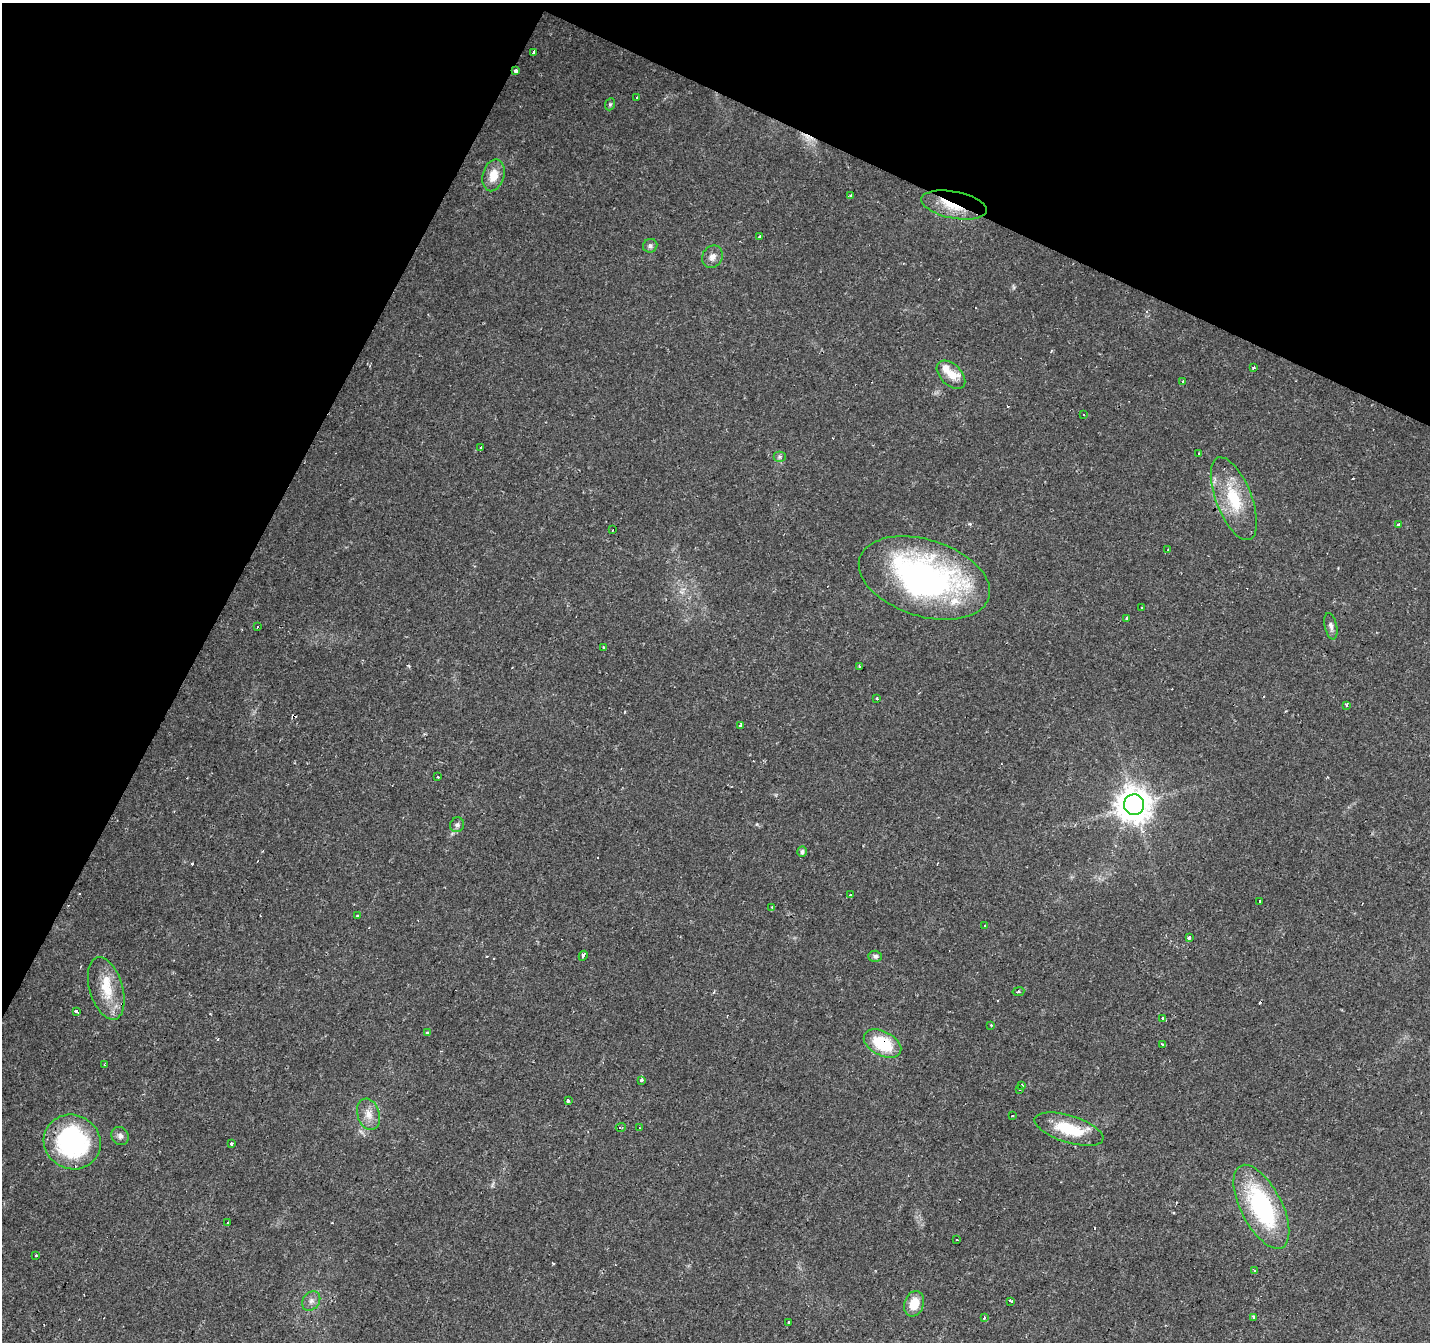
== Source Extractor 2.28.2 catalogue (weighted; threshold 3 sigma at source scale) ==
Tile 2 of 4 x 4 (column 2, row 1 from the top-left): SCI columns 1435-2862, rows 4286-5625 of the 5719 x 5826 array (HDU 1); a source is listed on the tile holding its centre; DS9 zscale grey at full resolution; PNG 1432 x 1344 px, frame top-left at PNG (2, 3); each listed source drawn as its Kron ellipse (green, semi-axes under 4 px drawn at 4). Shown black and unused: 25% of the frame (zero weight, under 2 of 3 exposures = <1% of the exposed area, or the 3 px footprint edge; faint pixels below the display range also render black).
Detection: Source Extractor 2.28.2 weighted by HDU 2 'WHT'; one run over the whole footprint, this tile lists its part. Background 0.0177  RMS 0.0029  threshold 0.0133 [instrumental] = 3 sigma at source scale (4.5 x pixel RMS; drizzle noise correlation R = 1.50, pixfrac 1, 0.0396/0.0396 arcsec/px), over >= 5 px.
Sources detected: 103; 1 too faint to see at this stretch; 22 cosmic-ray / hot-pixel residue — neither listed nor drawn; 5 inside a brighter listed object's ellipse — not listed separately; the other 75 listed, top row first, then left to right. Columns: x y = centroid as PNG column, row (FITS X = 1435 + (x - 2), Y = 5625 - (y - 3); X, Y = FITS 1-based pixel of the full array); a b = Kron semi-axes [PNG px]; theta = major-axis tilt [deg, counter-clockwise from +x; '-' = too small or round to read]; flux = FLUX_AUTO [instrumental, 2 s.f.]
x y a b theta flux
533 52 4 3 - 1.1
515 71 3 3 - 2.1
636 97 3 2 - 0.41
610 104 6 4 68 0.47
493 175 16 10 75 4.7
851 195 4 3 - 10
954 205 33 13 -11 9.5
759 237 3 3 - 1.2
650 246 7 6 - 0.77
712 257 11 10 - 2
1253 368 3 3 - 1.7
951 375 17 10 -44 3.7
1182 381 3 3 - 1.1
1084 414 3 3 - 2.7
481 448 4 3 - 1.4
1199 454 3 3 - 0.77
779 457 6 5 - 0.6
1234 499 44 18 -69 14
1399 525 4 3 - 2.4
613 530 3 2 - 0.31
1168 550 3 2 - 0.56
924 578 67 38 -18 95
1142 608 3 2 - 0.56
1127 618 4 3 - 0.8
1331 626 13 6 -77 1.2
257 627 3 2 - 0.56
604 647 3 3 - 0.45
859 666 3 3 - 0.45
877 699 3 3 - 0.48
1346 705 3 3 - 0.67
741 726 3 3 - 27
438 777 3 2 - 0.48
1134 805 10 10 - 590
457 825 7 7 - 0.89
802 852 5 5 - 0.94
850 894 3 3 - 3
1260 901 3 3 - 1.3
772 907 3 3 - 0.35
357 915 3 2 - 0.33
984 925 3 3 - 0.55
1189 937 3 3 - 11
583 956 5 3 - 2.8
875 956 7 5 -1 0.85
106 988 32 16 -73 8.9
1018 992 6 2 9 0.4
76 1012 3 3 - 2.8
1163 1018 3 3 - 0.77
991 1025 3 2 - 0.31
427 1033 4 3 - 0.27
882 1044 20 12 -27 13
1163 1044 3 3 - 2.5
105 1065 4 3 - 0.5
641 1081 3 3 - 4.2
1022 1085 3 3 - 0.65
1020 1089 3 3 - 0.69
568 1100 3 3 - 6.7
368 1114 16 11 -73 3.3
1012 1116 3 2 - 0.29
621 1127 5 3 - 0.66
639 1128 3 2 - 0.31
1069 1129 36 13 -17 12
120 1136 9 8 - 1.3
72 1142 29 27 -29 44
232 1144 3 3 - 1.7
1261 1207 46 20 -63 38
227 1223 3 3 - 1.2
957 1240 2 2 - 0.23
36 1255 3 3 - 1.1
1255 1271 4 3 - 1.6
311 1301 10 8 52 1.5
1011 1301 4 3 - 3.2
914 1304 13 9 70 5.2
984 1317 3 3 - 2.2
1254 1317 3 3 - 0.97
789 1322 3 3 - 0.89
Overlapping masked pixels (flux is a lower limit): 6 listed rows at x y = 515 71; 954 205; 1234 499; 924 578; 882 1044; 1069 1129